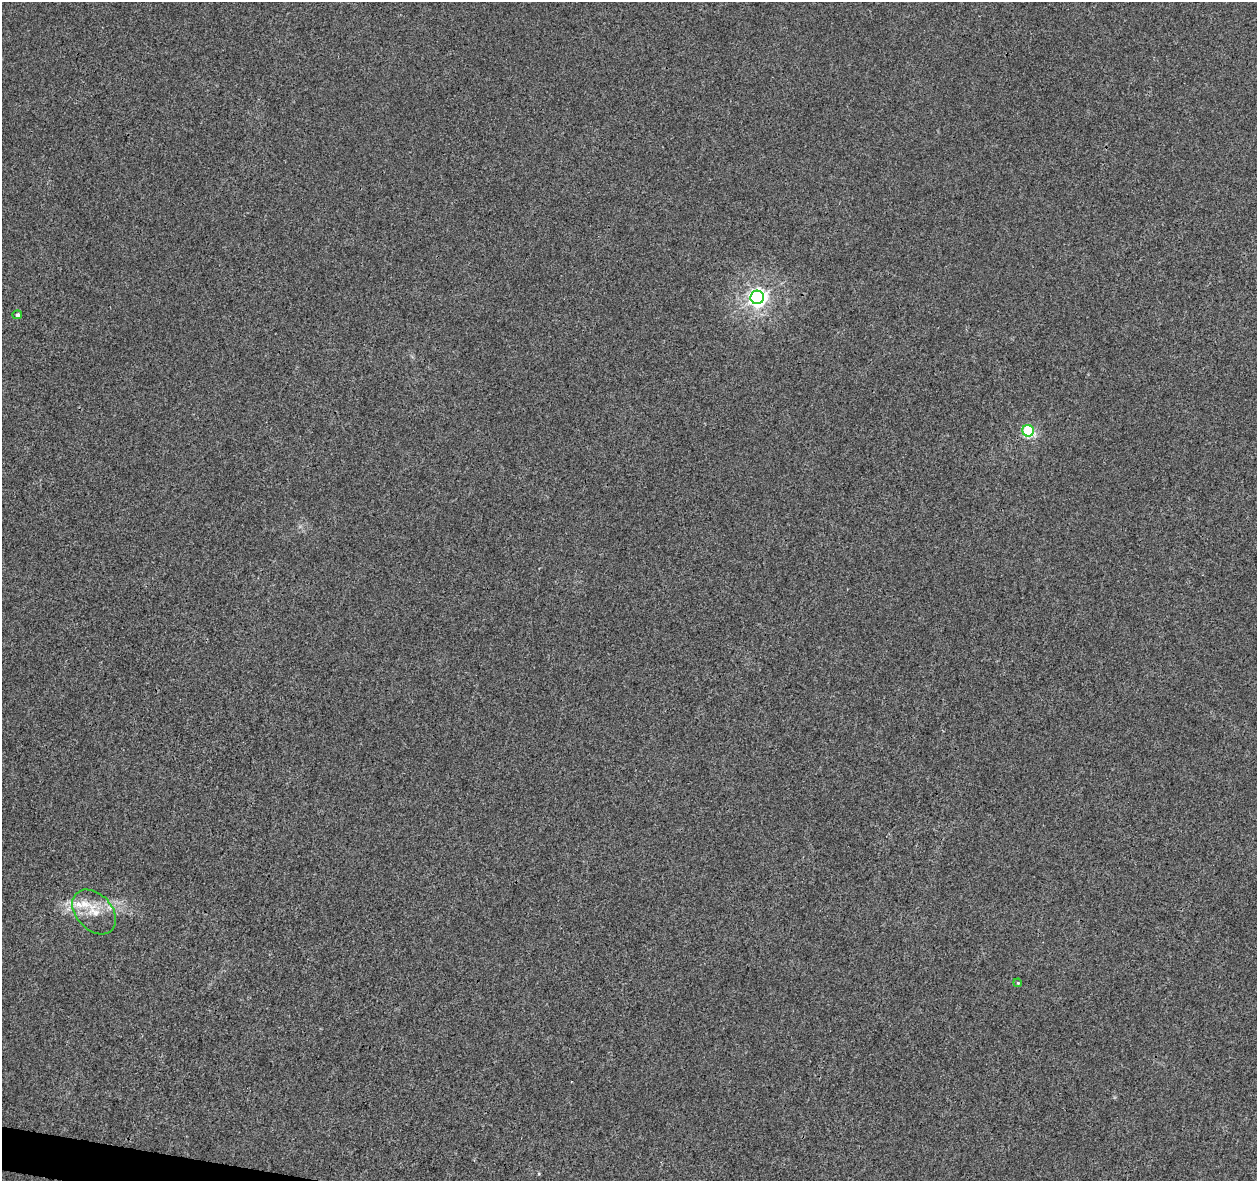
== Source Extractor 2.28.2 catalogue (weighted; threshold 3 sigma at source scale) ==
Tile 7 of 4 x 4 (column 3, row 2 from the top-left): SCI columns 2510-3764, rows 2579-3757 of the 5027 x 5220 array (HDU 1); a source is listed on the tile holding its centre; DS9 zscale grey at full resolution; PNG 1259 x 1183 px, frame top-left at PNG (2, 2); each listed source drawn as its Kron ellipse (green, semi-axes under 4 px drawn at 4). Shown black and unused: <1% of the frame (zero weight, under 3 of 4 exposures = <1% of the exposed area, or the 3 px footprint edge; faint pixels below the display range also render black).
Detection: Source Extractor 2.28.2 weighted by HDU 2 'WHT'; one run over the whole footprint, this tile lists its part. Background 0.00164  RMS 0.0031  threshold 0.0139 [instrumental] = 3 sigma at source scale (4.5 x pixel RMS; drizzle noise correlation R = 1.50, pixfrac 1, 0.0396/0.0396 arcsec/px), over >= 5 px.
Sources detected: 6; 1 inside a brighter listed object's ellipse — not listed separately; the other 5 listed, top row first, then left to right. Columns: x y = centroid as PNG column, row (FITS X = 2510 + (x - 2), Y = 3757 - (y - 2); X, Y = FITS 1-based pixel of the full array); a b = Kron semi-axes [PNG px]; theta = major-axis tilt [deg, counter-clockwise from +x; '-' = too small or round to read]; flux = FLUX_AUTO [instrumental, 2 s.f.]
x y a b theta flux
757 297 7 7 - 150
17 315 5 4 - 0.77
1028 431 6 5 - 27
94 912 25 18 -47 7.2
1018 983 4 3 - 0.28